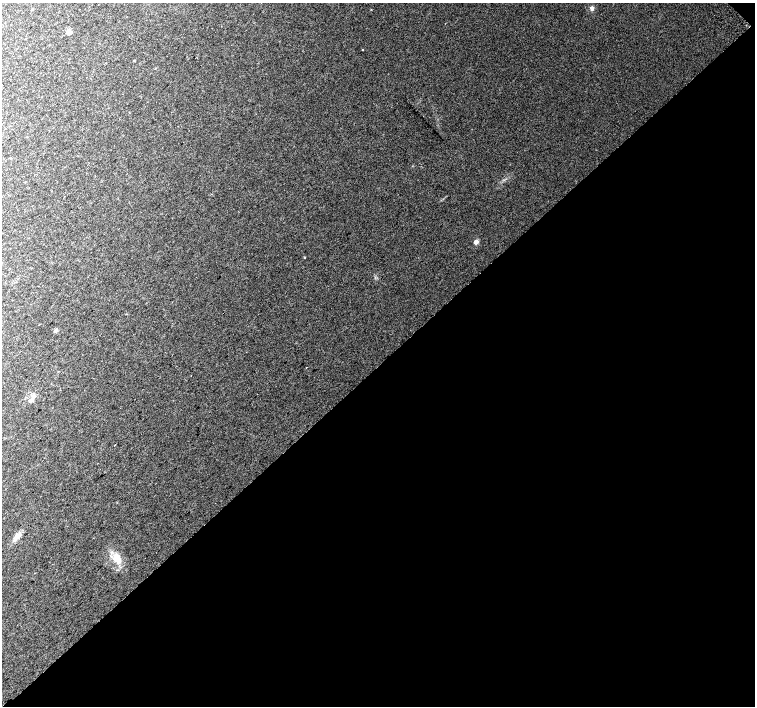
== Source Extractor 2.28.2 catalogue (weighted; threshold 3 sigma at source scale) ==
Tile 12 of 4 x 4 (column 4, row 3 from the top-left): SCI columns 4559-6064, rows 1664-3071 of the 6096 x 6079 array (HDU 1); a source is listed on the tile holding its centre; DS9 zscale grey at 2 x 2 block average (1 PNG px = mean of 2 x 2 image px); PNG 757 x 708 px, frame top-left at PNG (2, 3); no overlay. Shown black and unused: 48% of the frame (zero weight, under 2 of 3 exposures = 2% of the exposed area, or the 3 px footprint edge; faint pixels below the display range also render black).
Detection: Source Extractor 2.28.2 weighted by HDU 2 'WHT'; one run over the whole footprint, this tile lists its part. Background 0.0504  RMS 0.012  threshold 0.055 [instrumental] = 3 sigma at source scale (4.5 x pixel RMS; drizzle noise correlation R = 1.50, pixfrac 1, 0.0396/0.0396 arcsec/px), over >= 5 px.
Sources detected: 12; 1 cosmic-ray / hot-pixel residue — not listed; the other 11 listed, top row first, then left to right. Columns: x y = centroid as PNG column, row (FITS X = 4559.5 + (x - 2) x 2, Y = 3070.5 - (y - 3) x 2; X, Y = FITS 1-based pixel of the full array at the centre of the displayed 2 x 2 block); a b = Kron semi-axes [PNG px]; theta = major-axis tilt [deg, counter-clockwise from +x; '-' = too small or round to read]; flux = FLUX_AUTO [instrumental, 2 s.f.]
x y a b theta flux
592 8 5 4 - 6.5
32 9 3 2 - 1.9
68 31 5 5 - 8.8
362 49 2 2 - 1.3
134 60 2 2 - 2.9
476 242 3 3 - 30
55 331 4 4 - 4.8
306 367 2 2 - 4.3
32 399 10 4 49 13
17 537 13 5 44 16
117 558 14 8 -48 30
Diffuse or blended objects may show on this block-average render without a row.